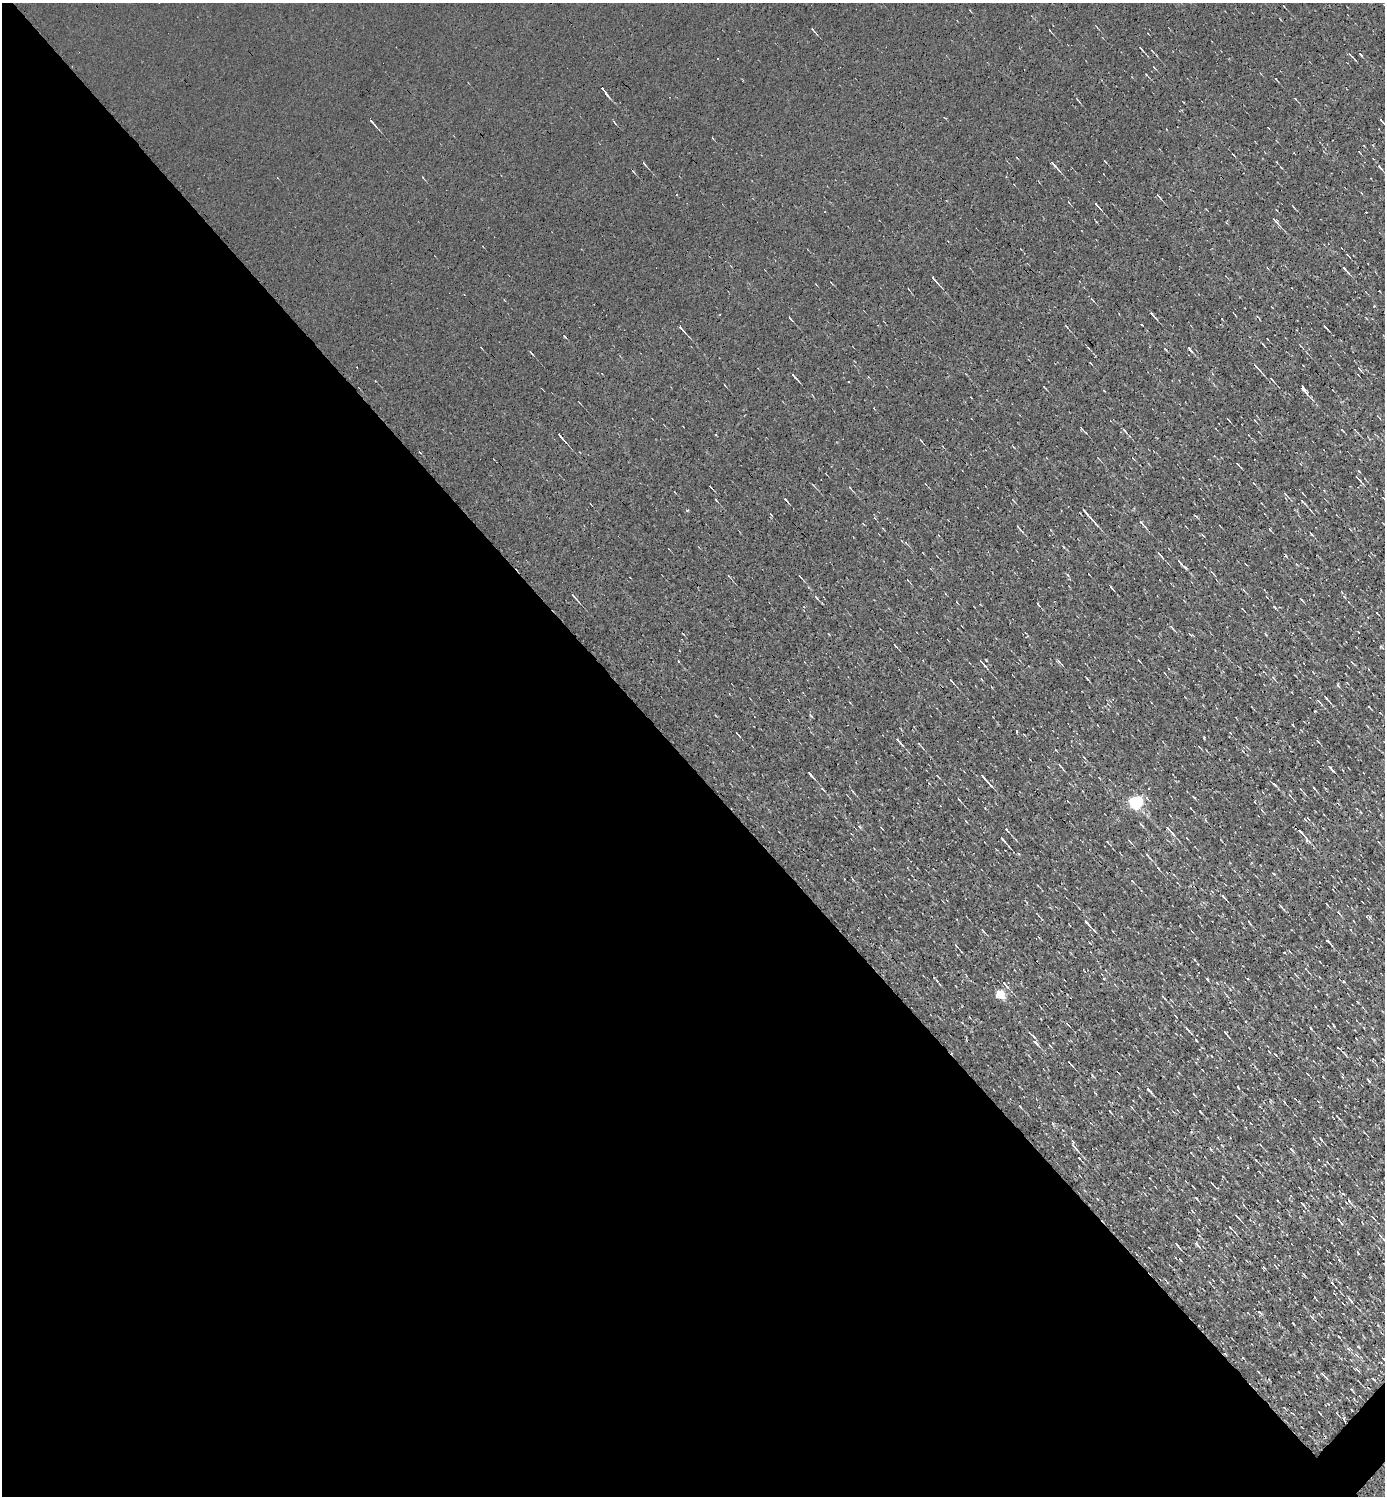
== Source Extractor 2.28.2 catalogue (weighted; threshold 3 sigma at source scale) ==
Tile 9 of 4 x 4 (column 1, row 3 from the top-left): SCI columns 296-1678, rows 1495-2988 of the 5978 x 5977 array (HDU 1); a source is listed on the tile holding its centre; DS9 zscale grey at full resolution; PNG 1387 x 1498 px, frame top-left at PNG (2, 3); no overlay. Shown black and unused: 49% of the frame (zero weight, under 3 of 4 exposures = <1% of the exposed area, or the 3 px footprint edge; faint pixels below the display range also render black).
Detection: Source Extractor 2.28.2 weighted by HDU 2 'WHT'; one run over the whole footprint, this tile lists its part. Background 0.00236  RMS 0.01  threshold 0.0455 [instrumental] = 3 sigma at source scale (4.5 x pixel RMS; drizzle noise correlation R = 1.50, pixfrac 1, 0.05/0.05 arcsec/px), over >= 5 px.
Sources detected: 217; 16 cosmic-ray / hot-pixel residue — not listed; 2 inside a brighter listed object's ellipse — not listed separately; the other 199 listed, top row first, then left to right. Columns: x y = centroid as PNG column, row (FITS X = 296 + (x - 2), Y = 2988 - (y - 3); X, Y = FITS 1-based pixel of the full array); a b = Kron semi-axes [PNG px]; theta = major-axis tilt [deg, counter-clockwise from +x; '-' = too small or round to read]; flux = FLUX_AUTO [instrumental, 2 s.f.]
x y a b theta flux
813 30 7 3 -52 1.6
1050 31 4 2 - 0.97
1141 49 7 3 -50 1.9
1152 51 5 3 - 0.93
1350 55 10 3 -42 1.8
1154 67 5 2 - 0.79
1276 79 4 2 - 0.89
606 94 13 4 -53 3.4
1077 99 5 3 - 1.1
1381 120 8 3 -45 2.2
372 122 12 3 -49 2.5
1105 161 3 2 - 0.81
644 164 7 3 -54 1.5
1054 165 14 3 -48 3.8
1380 167 9 4 -49 2.5
633 171 5 3 - 1
422 177 4 3 - 0.67
1158 196 8 2 -47 1.3
1068 202 4 3 - 0.76
1097 205 8 2 -49 2.4
1275 221 14 3 -48 4.1
1345 269 12 3 -46 2.6
934 280 12 2 -47 3.4
1092 300 8 2 -46 1.1
1152 315 9 2 -46 3.3
1258 317 6 3 -44 0.89
790 318 5 2 - 1.2
1222 319 3 2 - 0.67
1325 326 5 2 - 1.7
1067 327 6 3 -37 1.1
681 328 9 3 -48 2.4
564 336 5 3 - 1.1
1262 344 5 2 - 1
1300 345 4 2 - 0.8
1088 348 5 3 - 1.1
1165 349 4 3 - 0.87
1190 349 8 3 -52 2
531 353 7 2 -51 1.3
1257 367 16 3 -47 3.3
1360 369 8 2 -45 1.1
794 376 9 2 -48 2.2
1272 380 6 3 -51 1.5
848 381 2 2 - 0.95
1045 388 5 2 - 0.88
1303 390 10 3 -52 6.2
1228 419 4 2 - 0.99
1082 429 9 3 -46 1.3
1355 430 4 3 - 0.78
1125 431 9 3 -49 1.8
561 437 9 2 -49 3
921 440 5 3 - 1.4
1238 464 6 2 -47 1.4
1359 471 4 3 - 0.88
1359 480 14 2 -49 2.1
813 485 7 3 -45 1.2
711 487 4 2 - 0.87
850 488 7 3 -46 1.3
1285 494 7 3 -46 1.5
716 500 4 2 - 0.84
786 500 6 2 -48 1.6
1013 500 5 3 - 0.83
1303 502 9 3 -45 1.8
687 510 5 3 - 0.84
1310 510 7 2 -45 1.2
1087 514 19 2 -49 8.1
771 515 4 3 - 0.78
1195 516 6 3 -29 1.2
1141 523 8 4 -50 2.5
1018 527 7 2 -53 1.3
1311 534 6 2 -35 1.1
906 543 6 3 -45 1.3
1160 554 10 3 -48 2.7
1179 562 10 3 -52 2.4
1212 572 7 2 -45 1.1
800 576 6 2 -55 1
1111 588 6 2 -50 1.4
574 597 12 3 -48 2.9
1344 597 7 3 -45 1.2
817 598 6 3 -46 1.3
1301 600 7 2 -45 1.1
1038 604 5 2 - 1.4
1274 606 5 3 - 1.1
1377 613 3 2 - 0.73
1172 627 8 3 -46 1.8
895 645 7 2 -50 1
1381 647 4 3 - 1.1
986 660 4 2 - 0.63
1139 660 4 2 - 0.9
1059 662 11 3 -43 1.8
1352 662 7 2 -46 0.99
983 663 11 2 -49 2.7
1087 678 7 2 -41 1.1
1273 678 10 4 -42 2.1
951 681 8 3 -48 1.8
1327 699 11 3 -49 2.1
1318 701 5 3 - 1.4
1369 707 4 2 - 0.96
1230 732 4 2 - 0.66
738 734 6 2 -45 1
1204 738 3 3 - 1.6
898 741 12 3 -49 4.6
1318 741 6 2 -45 0.93
919 744 5 3 - 1.1
1243 751 5 3 - 0.91
1084 757 3 2 - 0.68
1060 766 9 2 -50 1.8
1330 767 7 4 -40 3.2
810 774 8 2 -51 2.9
984 778 12 3 -49 4.3
1274 784 8 3 -41 1.9
1314 788 6 2 -45 1.2
822 789 5 4 - 1.1
853 792 6 3 -46 1.1
1290 795 6 3 -56 1.3
1194 797 6 3 -36 0.99
959 799 4 2 - 1.1
1135 802 6 5 - 240
1141 824 7 3 -45 1.5
1168 828 7 3 -52 2.8
1007 829 5 3 - 1.5
1301 832 12 4 -45 4.2
1187 838 4 2 - 0.64
1003 840 9 2 -49 3.3
1130 841 9 3 -47 1.7
1107 842 4 3 - 1.1
1148 856 10 3 -49 1.9
1158 868 5 3 - 1.4
1132 881 4 3 - 0.98
1223 897 6 3 -47 1.8
1327 904 4 2 - 0.8
1281 906 6 3 -46 1.5
1339 913 7 3 -58 1.4
1367 916 7 4 6 1.5
1087 922 11 3 -47 3.9
1249 922 6 2 -57 1.2
983 931 7 3 -55 1.1
1328 941 8 3 -46 2.6
956 946 8 3 -51 1.3
1296 975 6 3 -54 0.97
1207 979 4 2 - 1.2
1344 981 5 4 - 1.1
1005 984 15 4 -47 4.2
1000 994 5 5 - 49
1164 998 7 3 -49 1.3
1067 1024 7 3 -47 1.1
1334 1025 5 2 - 0.95
1311 1028 5 3 - 1.4
1187 1029 9 2 -46 2.4
1226 1033 7 2 -51 2.1
1196 1040 4 2 - 0.91
1036 1043 12 5 -47 4
1050 1045 5 3 - 1.2
1069 1063 6 2 -49 1.5
1307 1074 3 2 - 1.1
1093 1076 7 3 -59 1.2
1368 1080 7 3 -47 1.5
1238 1088 6 2 -45 0.81
1149 1090 9 3 -43 2.3
1284 1102 4 2 - 0.91
1020 1106 4 3 - 0.99
1110 1111 4 2 - 1.1
1200 1112 4 2 - 1.3
1314 1139 4 2 - 0.86
1321 1139 6 3 -54 1.5
1222 1145 6 2 -45 0.71
1074 1147 17 5 -58 5.6
1291 1149 8 3 -45 1.7
1256 1160 5 3 - 0.82
1212 1183 5 2 - 0.86
1349 1201 10 4 -56 2.6
1302 1204 7 3 -45 1.8
1243 1205 4 2 - 0.91
1237 1217 8 3 -48 2.4
1338 1219 8 3 -49 1.7
1230 1227 4 2 - 0.82
1384 1240 6 3 -54 1
1177 1244 6 3 -50 1.8
1197 1244 10 4 -50 2.2
1358 1252 5 2 - 0.71
1180 1260 4 3 - 0.85
1264 1267 6 3 -46 1
1332 1283 6 2 -47 2.4
1314 1297 3 2 - 0.7
1350 1300 11 3 -50 2.8
1259 1312 6 3 -32 1.5
1312 1317 7 4 -46 1.6
1293 1323 3 2 - 0.87
1339 1337 3 2 - 0.89
1358 1346 3 3 - 2.1
1348 1349 7 4 -23 2.1
1357 1355 6 4 -69 1.6
1243 1358 4 3 - 0.77
1357 1370 10 3 -30 1.5
1258 1372 4 2 - 0.74
1323 1375 15 3 -49 2.3
1374 1380 5 3 - 1.1
1354 1398 3 3 - 1
1352 1410 3 2 - 0.67
1320 1413 4 2 - 0.78
Isophote crosses this tile's border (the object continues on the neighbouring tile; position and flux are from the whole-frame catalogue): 1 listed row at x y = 1384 1240
Unlisted compact peaks at least as high as the median listed source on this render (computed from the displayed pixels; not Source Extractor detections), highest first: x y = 1017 731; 1053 1124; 811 716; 1274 874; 1339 1260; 1270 529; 1342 430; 1338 686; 1266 635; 1068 575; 1064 547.